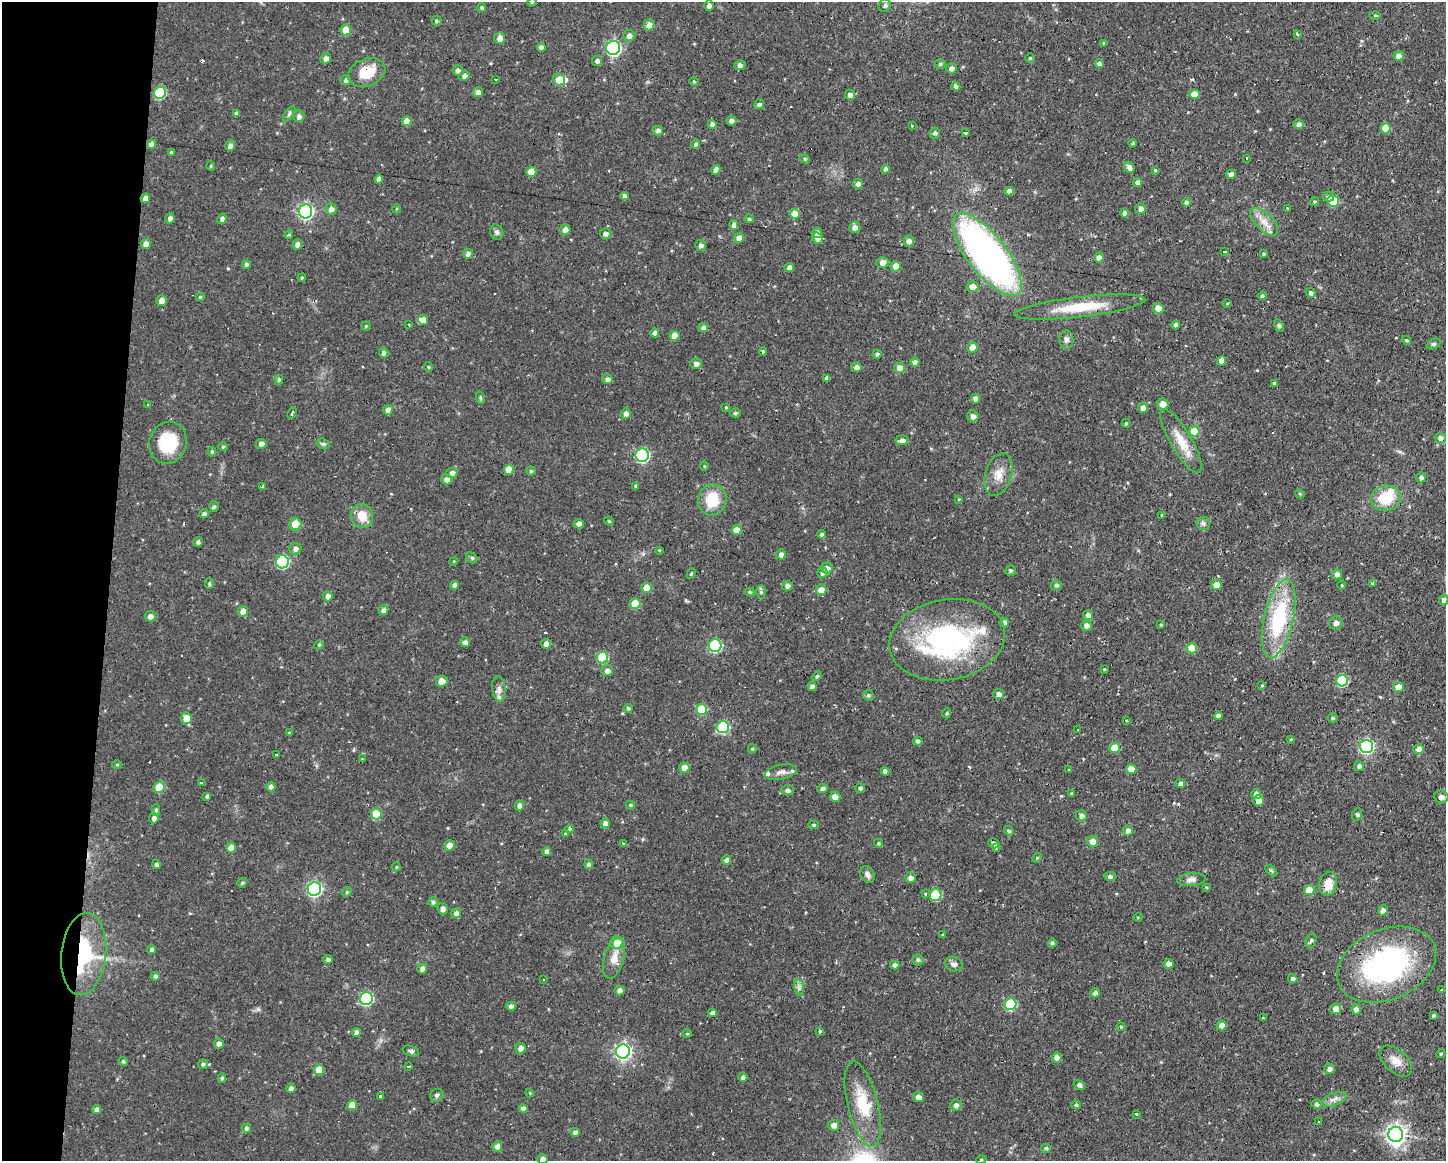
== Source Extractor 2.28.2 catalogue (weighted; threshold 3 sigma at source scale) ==
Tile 7 of 3 x 4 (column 1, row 3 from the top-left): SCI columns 107-1550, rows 1160-2318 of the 4658 x 4636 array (HDU 1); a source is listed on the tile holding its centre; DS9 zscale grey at full resolution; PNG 1448 x 1163 px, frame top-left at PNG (2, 2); each listed source drawn as its Kron ellipse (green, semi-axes under 4 px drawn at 4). Shown black and unused: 7% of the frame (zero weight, under 2 of 3 exposures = <1% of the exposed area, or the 3 px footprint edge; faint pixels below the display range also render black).
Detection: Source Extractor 2.28.2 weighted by HDU 2 'WHT'; one run over the whole footprint, this tile lists its part. Background 0.108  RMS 0.0061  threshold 0.0276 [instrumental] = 3 sigma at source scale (4.5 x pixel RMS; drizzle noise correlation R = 1.50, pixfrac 1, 0.05/0.05 arcsec/px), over >= 5 px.
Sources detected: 413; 1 inside a brighter object's white glare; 13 cosmic-ray / hot-pixel residue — neither listed nor drawn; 9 inside a brighter listed object's ellipse — not listed separately; the other 390 listed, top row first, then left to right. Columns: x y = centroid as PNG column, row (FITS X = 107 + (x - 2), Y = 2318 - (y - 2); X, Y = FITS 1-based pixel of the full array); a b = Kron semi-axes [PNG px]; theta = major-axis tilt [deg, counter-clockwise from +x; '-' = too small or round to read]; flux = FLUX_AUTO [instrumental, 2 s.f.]
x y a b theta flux
532 2 4 4 - 0.63
885 5 6 6 - 1.7
709 6 5 5 - 2.4
482 8 4 3 - 1.1
1375 16 6 4 -1 0.73
436 21 5 5 - 1.1
649 25 5 5 - 5.4
346 30 5 5 - 10
1297 34 3 3 - 3.6
629 36 6 5 - 3
500 38 5 5 - 4.4
1104 43 4 3 - 0.77
541 47 4 4 - 2.5
613 48 7 7 - 110
1399 56 5 5 - 3.4
326 58 5 5 - 2.7
1030 58 4 4 - 0.8
597 61 5 5 - 2
1099 63 4 4 - 2.7
940 64 5 4 - 1.1
740 65 5 5 - 2.1
951 68 5 5 - 2.7
458 70 5 5 - 2.3
367 73 19 13 20 16
464 76 5 5 - 2.8
495 79 4 2 - 1.2
346 80 5 5 - 1.8
559 80 6 6 - 10
694 82 4 4 - 0.92
956 86 5 4 - 2.5
478 92 5 5 - 3.3
160 93 6 5 - 41
1194 94 5 5 - 7.1
850 95 5 5 - 2.5
759 104 5 4 - 1.8
236 113 4 4 - 1.5
289 114 9 4 55 1.2
299 116 6 5 - 2.4
407 121 5 5 - 6
731 121 5 4 - 2.9
712 124 5 4 - 2.6
1299 124 5 5 - 2.6
912 125 3 2 - 0.93
1386 128 5 5 - 11
658 131 5 5 - 2
935 133 5 5 - 1.6
965 133 3 3 - 1.7
1132 143 4 3 - 1.1
151 144 4 4 - 3.6
696 144 4 4 - 1.4
230 146 5 4 - 2.9
171 152 4 3 - 1.4
1247 158 2 2 - 0.68
804 159 5 4 - 0.85
211 166 5 3 - 0.59
1129 167 6 5 - 2.7
885 169 4 4 - 2.5
716 170 5 4 - 2.9
1155 170 4 3 - 0.62
531 172 5 5 - 7.8
1231 174 4 4 - 3.2
379 179 4 4 - 3
1138 183 4 4 - 2.1
858 184 5 5 - 3
1009 191 4 4 - 3.2
624 196 4 4 - 2.4
1328 197 5 5 - 2
145 198 5 4 - 3.5
1333 201 6 5 - 25
1187 202 4 4 - 2.8
1314 202 4 4 - 0.94
1288 208 4 3 - 2.1
331 209 5 5 - 2.7
396 209 4 3 - 0.52
1141 209 5 5 - 2.9
306 211 7 6 - 140
1125 213 4 4 - 2.3
795 214 5 5 - 6.9
170 218 5 4 - 2.3
222 219 5 4 - 2
749 219 4 4 - 1.1
1264 222 17 9 -45 6.8
734 225 5 4 - 2.9
855 227 5 5 - 3.2
565 229 5 5 - 3.1
497 232 8 6 -68 1.5
817 233 5 4 - 3.9
605 234 5 5 - 2.3
289 235 4 4 - 0.82
739 238 5 5 - 4.7
817 238 6 5 - 3.6
909 241 6 5 - 3.2
146 244 5 5 - 3.3
297 244 5 5 - 2.8
701 245 5 5 - 2.1
1224 251 3 3 - 1.7
468 254 5 5 - 2.2
1263 254 4 4 - 0.83
987 255 50 19 -52 250
1099 258 5 5 - 3.8
883 262 6 5 - 4
246 265 4 4 - 1.9
896 266 5 5 - 9.3
789 268 4 4 - 2.8
302 278 4 3 - 0.83
972 287 6 5 - 4.4
1311 293 5 5 - 1.7
1262 296 4 4 - 1.3
200 297 4 4 - 0.79
162 301 5 5 - 3.6
1227 303 4 3 - 0.64
1080 307 66 10 7 27
1158 308 5 5 - 5.7
423 320 5 5 - 3.6
409 324 3 3 - 0.89
1176 325 4 4 - 2.3
1279 325 7 4 -63 1.1
366 326 4 4 - 0.78
703 328 4 4 - 2.4
655 333 4 4 - 2.7
675 336 5 5 - 7.9
1066 340 9 7 89 2.4
1406 340 5 4 - 0.89
1433 344 7 5 26 1.1
973 347 5 5 - 7.2
763 351 4 3 - 0.91
384 353 5 5 - 2
877 354 4 4 - 1.5
1221 361 4 4 - 4.2
915 362 4 4 - 2.8
696 364 6 5 - 2.6
428 367 5 4 - 0.68
856 367 5 5 - 2.7
900 368 5 5 - 5.7
827 378 4 4 - 1.9
279 379 5 4 - 1
607 379 5 4 - 2.3
1274 383 4 3 - 1
481 398 6 4 -71 0.73
975 399 5 4 - 3
148 404 3 3 - 0.66
1163 404 6 5 - 5.4
726 407 4 3 - 0.63
1143 408 5 5 - 2.9
388 410 5 5 - 3.3
292 413 6 3 65 1.3
735 413 5 4 - 1.2
626 414 5 5 - 2.9
973 416 6 5 - 3
1126 423 4 4 - 0.9
1194 431 5 5 - 15
1440 438 6 5 - 2.8
902 440 6 4 7 2.6
1181 441 36 10 -60 13
168 443 21 18 73 27
261 444 5 5 - 3
323 444 7 5 -19 1.2
223 447 4 4 - 0.85
212 452 5 4 - 0.96
642 455 7 6 - 80
704 466 4 3 - 0.49
509 470 5 5 - 8.4
531 471 4 4 - 0.98
452 473 5 5 - 2.8
999 474 22 13 73 9.1
1421 477 5 5 - 1.8
447 479 5 5 - 3.5
263 486 3 3 - 4.7
636 486 4 3 - 1.3
1300 494 5 3 - 0.62
1386 498 15 12 5 21
959 499 4 4 - 0.61
712 500 15 14 - 18
214 506 5 4 - 1.1
204 514 5 4 - 1.7
1162 515 4 4 - 0.8
362 516 12 11 - 9.1
609 521 5 4 - 0.69
1203 523 7 6 - 1.7
295 524 6 6 - 11
579 524 5 4 - 3
737 530 5 5 - 6.7
822 534 4 3 - 1.7
198 542 5 5 - 1.6
295 549 6 5 - 2.7
659 550 4 3 - 0.61
781 554 5 4 - 2.6
472 558 6 4 -44 0.88
454 561 4 3 - 0.59
282 562 6 6 - 59
827 568 5 5 - 3.5
1011 571 5 5 - 0.98
691 573 5 3 - 0.81
822 573 5 5 - 2
1337 574 5 5 - 2.6
209 583 5 4 - 0.96
1373 583 4 3 - 2
455 585 4 4 - 2.9
1056 585 5 5 - 1.6
1216 585 5 5 - 5.1
1342 585 4 3 - 0.56
787 586 5 5 - 2.5
647 588 5 5 - 9.4
821 590 5 5 - 5.3
750 592 5 4 - 0.96
761 592 6 5 - 0.97
328 596 5 5 - 2.8
1444 600 5 4 - 2.5
635 604 5 5 - 13
383 610 5 5 - 2.4
243 611 5 5 - 4.8
1088 615 5 5 - 3
150 616 5 5 - 3
1279 619 40 14 77 52
1004 623 4 4 - 2.8
1336 623 7 6 - 2.1
1161 624 3 3 - 0.63
1086 625 5 5 - 2.8
947 640 58 40 10 110
465 642 5 4 - 2.8
546 644 5 5 - 3.7
319 645 5 4 - 0.8
715 646 6 6 - 58
1192 648 5 5 - 12
602 658 6 5 - 28
1104 669 3 3 - 0.58
607 671 6 5 - 2.7
817 676 5 4 - 1.2
442 681 6 5 - 5.3
1342 681 6 5 - 39
1262 685 4 4 - 0.69
812 686 4 4 - 2.3
1398 687 5 5 - 5.9
499 689 13 7 -85 3.3
998 694 5 5 - 2.6
868 695 5 5 - 1.1
628 708 4 4 - 1
702 710 5 5 - 21
947 713 5 4 - 0.84
1218 716 4 4 - 2.6
187 718 6 5 - 8.4
1332 718 5 5 - 1.2
1126 721 3 2 - 0.68
723 727 6 6 - 38
1078 729 3 3 - 0.97
289 733 3 2 - 0.5
1291 739 3 3 - 0.47
918 741 5 4 - 1.6
1366 746 7 6 - 110
1115 748 5 5 - 12
752 749 4 3 - 0.88
1419 749 5 5 - 3.6
277 755 4 3 - 4.3
362 759 4 3 - 0.65
117 764 5 3 - 0.7
1359 766 5 5 - 1.7
684 768 5 5 - 5.3
1131 769 5 5 - 6.8
1069 770 3 3 - 0.53
885 771 4 4 - 2.6
781 772 16 7 11 3.5
201 783 4 3 - 0.83
1180 783 5 4 - 1.9
159 787 5 5 - 18
271 787 4 4 - 2.8
860 788 5 5 - 1.4
823 789 5 4 - 2.6
787 790 6 5 - 2
1071 793 3 3 - 0.72
1256 794 5 5 - 2.5
207 796 4 3 - 1.1
835 797 5 5 - 4.1
1441 797 7 6 - 3.6
1259 801 5 5 - 4.8
630 805 4 4 - 1.1
519 806 5 4 - 2.7
156 810 5 4 - 1.1
376 814 5 5 - 18
1357 814 6 5 - 0.96
1081 816 5 5 - 2.6
154 818 5 4 - 2.8
605 823 5 5 - 2.9
813 825 5 4 - 0.96
569 829 4 3 - 2.3
1009 831 5 4 - 1.1
1128 831 5 5 - 3
565 833 3 3 - 3.1
1093 841 5 5 - 5.9
623 843 3 3 - 0.79
878 843 4 4 - 1.1
993 843 5 5 - 2.1
449 845 5 5 - 4.7
231 848 5 5 - 5.9
996 848 3 3 - 1.5
547 851 4 4 - 2.5
1037 858 5 4 - 0.82
726 860 5 4 - 2.4
156 864 4 4 - 1.6
589 864 4 4 - 2
396 867 4 4 - 0.64
1271 871 7 4 -43 0.93
867 874 9 6 -57 2.2
1110 876 5 5 - 1.8
911 878 5 5 - 2.6
1191 880 14 6 6 3.1
242 883 5 4 - 1.1
1328 884 12 9 77 8.1
1206 887 4 4 - 0.53
314 889 7 6 - 120
1309 890 5 5 - 8.6
347 892 5 4 - 0.89
925 893 3 3 - 1.3
935 895 6 6 - 22
433 902 5 4 - 1.6
442 909 6 5 - 3.1
1383 910 5 4 - 2.8
456 913 5 5 - 2.6
1138 917 4 3 - 0.45
943 935 4 4 - 0.88
1311 940 7 5 72 1.3
617 943 6 6 - 8.5
1052 943 4 4 - 1.3
152 949 5 4 - 1.5
84 954 41 22 84 54
614 958 21 10 74 7.9
328 959 5 4 - 1.6
918 960 5 5 - 1.1
954 964 9 7 -18 2.5
1168 964 5 5 - 3.2
895 965 5 4 - 2.9
1387 965 52 35 23 130
422 969 5 5 - 3
155 976 4 4 - 1.7
1293 979 5 4 - 2.2
543 980 3 3 - 0.95
799 988 9 5 -75 1.8
620 990 5 5 - 2.6
1441 990 4 2 - 0.59
1095 993 5 4 - 2.5
366 998 6 6 - 68
1010 1004 6 6 - 41
511 1006 5 4 - 2.5
1336 1009 5 5 - 4.6
1356 1009 5 5 - 2.8
712 1013 4 4 - 2.2
1434 1015 3 3 - 0.9
1263 1018 3 3 - 0.57
1221 1025 5 5 - 3.7
1121 1027 4 4 - 0.69
820 1031 3 3 - 4
356 1032 4 4 - 3
687 1034 5 4 - 0.76
219 1044 5 5 - 3
520 1048 5 5 - 3.4
411 1051 8 5 -19 1.5
623 1051 7 7 - 190
1441 1054 4 4 - 0.74
1057 1058 5 5 - 2.9
123 1061 5 4 - 1.1
1396 1061 19 11 -42 7
203 1064 5 4 - 1.2
409 1066 4 3 - 1.6
1329 1069 5 5 - 2.5
319 1070 5 5 - 8.7
743 1077 4 4 - 2.2
222 1078 5 4 - 1.1
1079 1085 6 4 -32 2.3
291 1088 5 4 - 2.7
530 1093 4 4 - 0.66
437 1095 7 6 - 1.4
380 1097 4 4 - 0.93
918 1097 6 4 -41 3.3
1334 1099 13 6 22 3.1
863 1104 44 15 -76 23
1316 1104 5 4 - 1.4
352 1105 5 5 - 9
956 1105 6 5 - 2.5
1076 1105 4 4 - 1.1
523 1108 4 4 - 2.3
97 1110 4 4 - 2.6
1136 1114 3 2 - 0.71
1318 1122 2 2 - 0.45
834 1125 5 5 - 3.2
246 1128 5 4 - 1.8
575 1132 4 4 - 1.9
1396 1134 7 7 - 350
497 1147 5 5 - 6.2
1046 1148 5 4 - 1.4
542 1159 5 5 - 3.3
981 1160 5 3 - 0.6
Overlapping masked pixels (flux is a lower limit): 4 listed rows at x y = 367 73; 145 198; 1328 884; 84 954
Isophote crosses this tile's border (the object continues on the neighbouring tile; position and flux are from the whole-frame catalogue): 4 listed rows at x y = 532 2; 1444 600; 1441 797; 542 1159